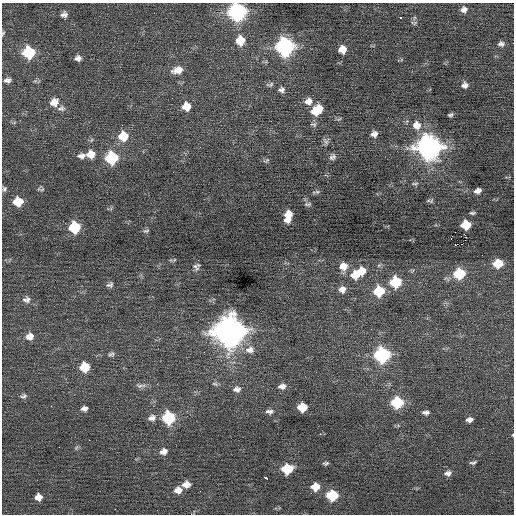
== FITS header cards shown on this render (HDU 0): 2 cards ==
NAXIS1  =                  512 / Axis length
NAXIS2  =                  512 / Axis length

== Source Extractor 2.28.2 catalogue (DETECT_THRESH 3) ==
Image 512 x 512 px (HDU 0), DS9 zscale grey, 1 PNG px = 1 image px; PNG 516 x 516 px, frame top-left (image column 1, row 512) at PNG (2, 3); no overlay
Background 0.0449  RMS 0.71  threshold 2.12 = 3 sigma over >= 5 px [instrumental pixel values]
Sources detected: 101; all 101 listed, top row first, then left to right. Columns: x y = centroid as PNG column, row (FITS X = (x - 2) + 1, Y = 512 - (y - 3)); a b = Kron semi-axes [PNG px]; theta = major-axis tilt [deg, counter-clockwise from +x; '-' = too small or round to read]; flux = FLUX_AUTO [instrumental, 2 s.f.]
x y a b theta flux
464 9 8 8 - 230
237 12 9 9 - 15000
64 14 8 7 - 190
400 17 3 3 - 450
414 23 10 6 -5 110
3 33 6 4 60 65
240 40 10 9 - 870
501 44 8 6 -1 160
285 47 9 9 - 16000
342 49 7 7 - 550
29 52 9 8 - 3100
78 58 7 6 - 210
177 70 14 9 12 510
7 80 9 6 4 180
35 81 5 5 - 82
270 84 11 6 7 140
465 85 8 7 - 220
281 90 9 7 4 170
308 101 10 8 20 350
54 102 11 10 - 480
186 106 9 9 - 650
61 108 11 8 3 190
317 110 12 8 35 1100
450 115 6 4 13 99
313 124 10 7 -9 130
122 125 2 2 - 47
417 125 12 11 - 540
374 134 8 6 15 230
123 136 10 9 - 1100
91 140 6 4 70 73
326 141 11 6 -63 150
429 147 11 10 - 40000
91 154 10 9 - 560
81 156 11 7 5 240
332 157 9 7 44 170
112 158 8 8 - 3900
266 160 10 5 28 99
415 184 10 4 2 93
4 189 7 6 - 120
42 189 8 5 17 93
478 191 8 5 18 240
317 192 8 5 7 100
430 201 9 5 1 99
18 202 9 8 - 1100
308 204 10 5 4 92
472 213 7 4 0 83
288 216 11 7 78 730
466 225 8 7 - 1300
75 227 8 8 - 2600
146 231 9 6 8 97
451 238 3 2 - 60
455 244 3 2 - 63
482 255 2 2 - 22
174 260 7 4 15 71
498 263 8 7 - 1200
379 265 6 4 19 71
343 266 11 10 - 480
197 267 11 9 45 200
361 271 10 8 1 680
459 273 9 8 - 2200
355 275 11 9 1 790
396 282 8 8 - 2500
110 285 9 7 21 150
342 289 10 8 8 340
379 291 9 8 - 1900
26 299 11 9 3 230
229 331 14 12 27 73000
30 336 10 8 12 390
250 350 14 10 8 470
111 354 8 6 11 120
382 355 9 8 - 8400
84 367 8 8 - 1200
215 384 10 6 -21 130
140 385 12 6 -7 190
282 386 11 8 6 270
237 389 11 8 4 260
23 396 10 7 12 150
397 402 9 7 4 2800
51 406 2 2 - 81
302 407 8 7 - 1000
84 409 8 6 -1 170
269 411 11 6 -5 200
426 412 8 6 -3 170
152 418 11 8 18 280
168 418 8 8 - 3900
469 420 7 5 11 210
513 435 4 2 - 40
89 440 2 2 - 150
76 448 6 5 - 77
163 451 9 7 19 270
326 463 6 4 10 97
473 463 7 4 11 97
287 469 8 7 - 1900
448 473 9 7 6 210
266 478 4 3 - 250
186 484 9 7 8 370
315 486 8 7 - 700
178 490 9 8 - 370
311 493 3 2 - 48
332 495 8 7 - 2300
38 497 7 6 - 360
At the frame edge (FLAGS 8, measured only in part): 3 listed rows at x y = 237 12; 3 33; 513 435